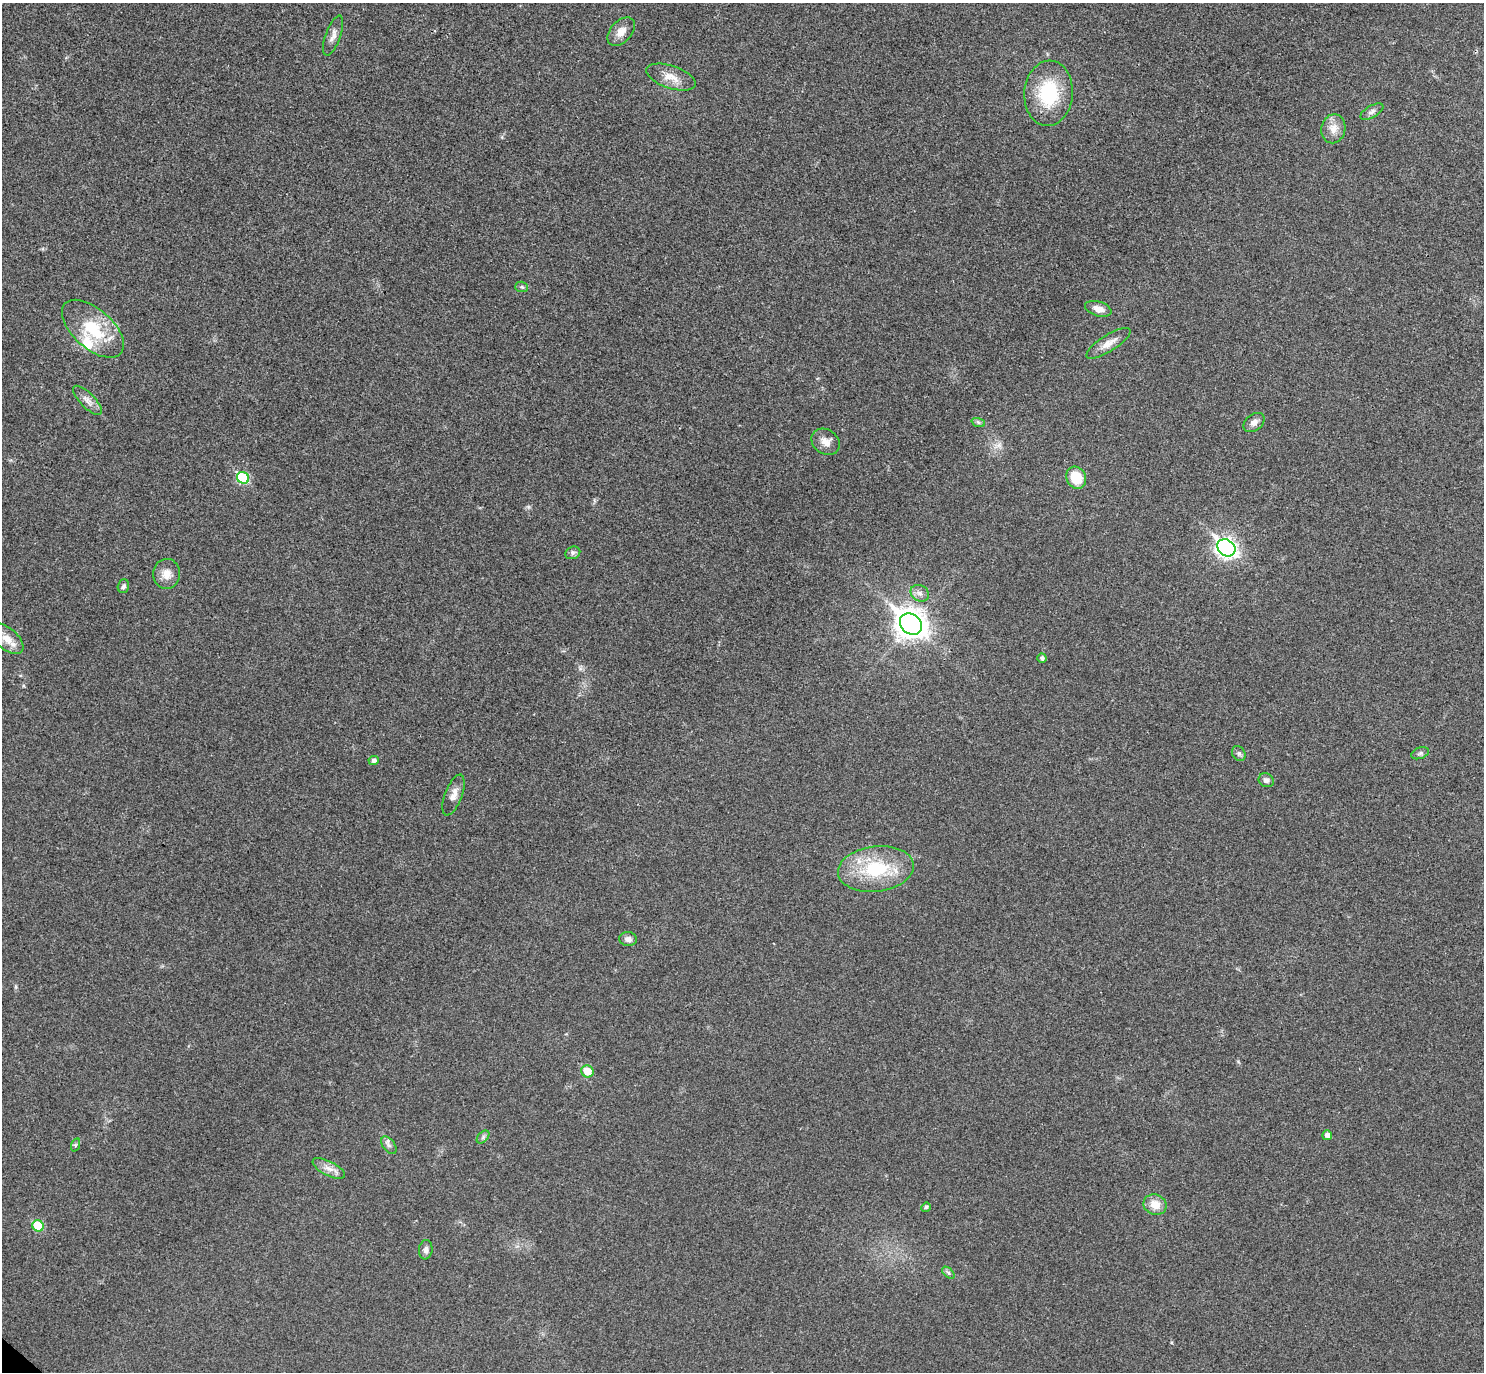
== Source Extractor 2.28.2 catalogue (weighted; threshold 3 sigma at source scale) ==
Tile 10 of 4 x 4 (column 2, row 3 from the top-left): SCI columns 1524-3005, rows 1571-2940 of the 6013 x 6020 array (HDU 1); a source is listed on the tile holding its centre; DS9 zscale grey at full resolution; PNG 1486 x 1374 px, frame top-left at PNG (2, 3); each listed source drawn as its Kron ellipse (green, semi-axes under 4 px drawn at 4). Shown black and unused: <1% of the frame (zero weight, under 3 of 4 exposures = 6% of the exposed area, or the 3 px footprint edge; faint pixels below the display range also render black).
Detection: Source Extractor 2.28.2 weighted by HDU 2 'WHT'; one run over the whole footprint, this tile lists its part. Background 0.0295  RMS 0.0047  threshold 0.0214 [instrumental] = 3 sigma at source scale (4.5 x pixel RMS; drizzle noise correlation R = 1.50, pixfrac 1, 0.05/0.05 arcsec/px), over >= 5 px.
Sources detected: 43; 1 inside a brighter listed object's ellipse — not listed separately; the other 42 listed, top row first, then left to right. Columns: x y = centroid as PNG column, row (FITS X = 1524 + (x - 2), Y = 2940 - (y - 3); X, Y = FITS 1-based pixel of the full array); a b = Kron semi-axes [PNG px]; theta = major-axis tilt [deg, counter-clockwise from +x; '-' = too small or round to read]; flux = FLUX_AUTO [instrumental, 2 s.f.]
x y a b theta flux
621 32 16 10 48 4.7
333 36 21 7 70 3.2
671 77 26 11 -19 6.5
1049 93 33 24 86 27
1372 112 13 6 30 1.7
1333 129 14 12 79 5.2
522 287 6 5 - 0.85
1098 309 14 7 -17 3.5
93 329 37 19 -42 23
1108 343 25 8 32 4.6
87 400 19 7 -46 3.2
978 422 7 4 -19 0.9
1254 422 12 8 37 2.6
826 442 15 12 -35 4.1
243 478 6 5 - 27
1076 478 11 9 -63 12
1226 548 10 8 -40 230
573 553 8 6 24 1.2
167 574 15 13 87 4.9
123 586 7 5 70 1.2
920 593 9 8 - 2.2
911 624 12 9 -39 620
7 639 20 10 -40 6.1
1042 658 4 4 - 1.4
1420 753 9 5 21 1.2
1239 754 8 6 -58 1.1
374 761 5 4 - 1.7
1266 780 8 6 -31 1.7
453 795 21 8 69 3.9
876 869 38 23 7 30
628 939 9 7 -7 2.1
587 1071 6 6 - 7.4
1327 1135 5 5 - 2.1
483 1137 8 4 46 1
75 1145 7 4 71 0.78
389 1145 10 6 -52 1.6
329 1168 18 7 -27 3.7
1155 1205 12 10 -20 6.3
926 1207 5 4 - 0.99
38 1226 6 5 - 17
426 1250 10 6 83 1.9
948 1273 7 4 -44 0.99